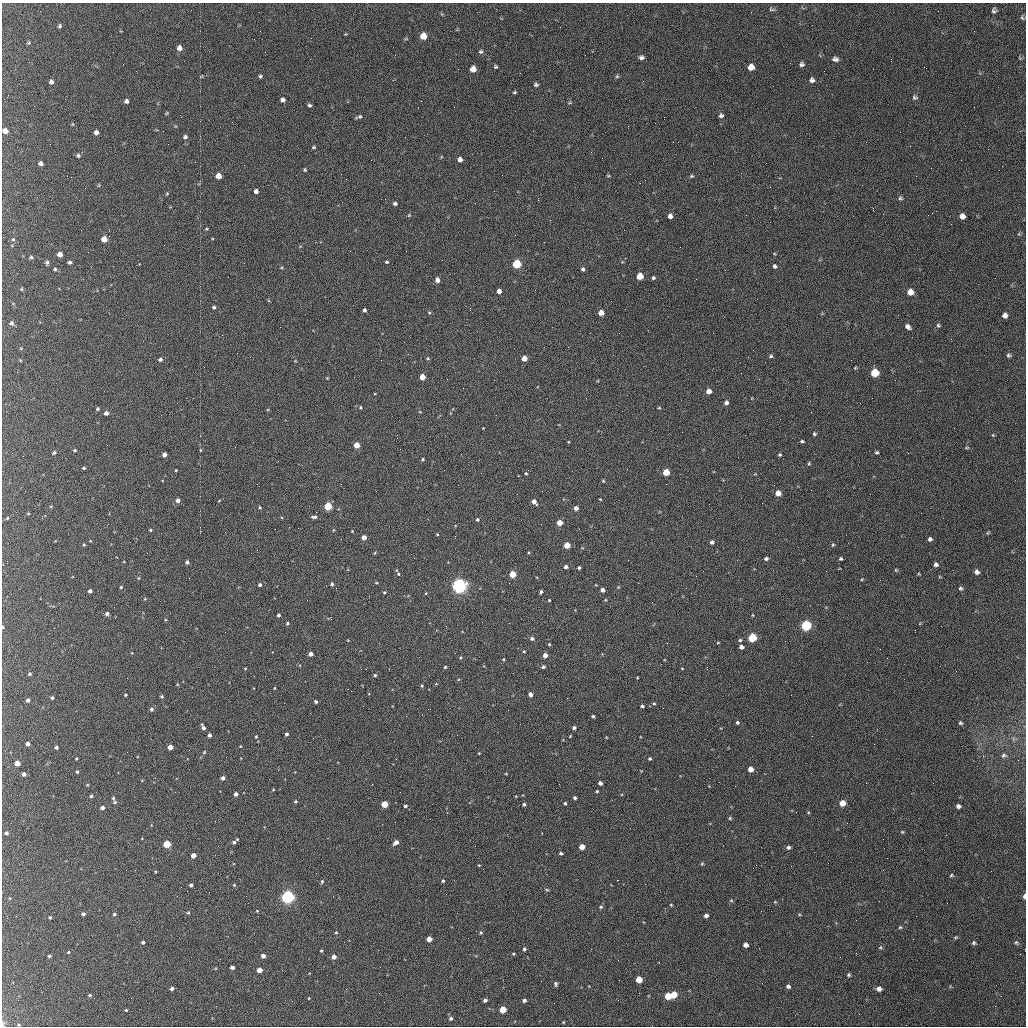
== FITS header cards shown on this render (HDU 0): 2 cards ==
NAXIS1  =                 1024
NAXIS2  =                 1024

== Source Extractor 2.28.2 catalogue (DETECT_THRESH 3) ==
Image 1024 x 1024 px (HDU 0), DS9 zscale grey, 1 PNG px = 1 image px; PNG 1028 x 1028 px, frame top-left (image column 1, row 1024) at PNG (2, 3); no overlay
Background 204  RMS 9.6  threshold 28.7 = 3 sigma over >= 5 px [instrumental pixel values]
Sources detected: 327; all 327 listed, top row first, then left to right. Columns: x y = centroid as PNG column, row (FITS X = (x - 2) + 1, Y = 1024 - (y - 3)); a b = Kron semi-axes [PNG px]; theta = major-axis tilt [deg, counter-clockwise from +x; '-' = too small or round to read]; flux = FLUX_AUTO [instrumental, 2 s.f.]
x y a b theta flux
772 9 9 5 -18 1200
994 11 5 4 - 1300
1022 18 6 4 -63 750
60 26 4 3 - 1000
345 34 4 3 - 540
423 36 5 5 - 10000
406 39 6 3 18 690
28 43 5 4 - 650
179 48 5 5 - 3300
481 52 6 5 - 1300
641 57 5 4 - 1800
835 59 8 6 -11 2200
891 59 3 2 - 520
802 64 6 5 - 1700
496 67 4 4 - 830
751 67 5 5 - 6400
473 69 5 5 - 6800
520 73 2 2 - 310
260 76 4 4 - 970
617 76 5 5 - 860
812 80 6 6 - 2100
51 82 4 4 - 1700
536 85 5 4 - 1200
514 92 4 3 - 740
915 97 7 6 - 1400
283 100 4 4 - 2200
126 101 4 4 - 1700
570 103 5 3 - 610
309 105 5 4 - 1100
167 113 5 3 - 580
721 116 6 5 - 1400
359 117 7 3 16 1100
664 117 2 2 - 670
72 124 4 3 - 470
5 131 5 4 - 3700
96 132 4 4 - 2300
185 137 5 4 - 1500
866 142 2 2 - 270
50 144 2 2 - 360
313 147 5 4 - 760
591 152 3 2 - 590
78 155 5 5 - 1300
602 158 2 2 - 350
460 159 4 4 - 3200
41 163 4 4 - 1900
931 168 2 2 - 250
305 170 4 4 - 760
218 176 5 4 - 7600
608 176 4 3 - 550
691 176 5 4 - 750
99 185 6 3 72 520
256 191 4 4 - 2400
167 194 4 3 - 570
538 198 3 2 - 430
900 198 6 5 - 1100
395 203 4 4 - 1400
873 208 3 3 - 590
409 215 5 4 - 640
670 216 4 4 - 2800
962 216 5 5 - 3500
109 229 3 2 - 560
206 229 4 2 - 570
13 239 4 4 - 690
104 239 5 4 - 8300
60 254 4 4 - 4300
31 257 4 3 - 930
70 262 4 3 - 1300
387 262 4 3 - 860
47 263 5 4 - 1200
517 264 5 5 - 39000
775 266 4 4 - 1200
55 269 4 4 - 900
583 269 4 4 - 1200
640 276 5 5 - 13000
653 278 5 4 - 990
437 280 5 4 - 2900
22 289 5 3 - 630
499 291 4 4 - 4000
910 292 6 6 - 7100
214 307 4 4 - 1200
470 308 3 2 - 2000
364 310 4 3 - 1500
429 313 4 4 - 700
601 313 5 4 - 5800
1005 315 6 5 - 2500
12 323 7 5 -69 1600
938 325 6 5 - 1100
908 327 7 5 -39 2200
951 339 2 2 - 390
21 348 4 3 - 480
1009 355 6 5 - 1200
771 356 5 4 - 930
428 358 5 4 - 810
524 358 4 4 - 6700
160 359 4 3 - 1600
855 368 5 3 - 600
875 373 5 5 - 25000
422 377 4 4 - 9400
327 378 3 3 - 490
709 391 4 4 - 4500
726 402 5 4 - 2000
360 407 4 3 - 670
659 408 5 3 - 610
97 409 3 3 - 940
420 412 5 3 - 460
106 413 4 4 - 2400
483 428 2 2 - 390
814 434 4 4 - 970
993 435 5 4 - 700
802 441 5 3 - 880
356 445 4 4 - 9200
967 448 7 3 8 690
75 450 4 3 - 690
200 450 5 3 - 490
877 452 4 3 - 950
54 453 5 4 - 950
164 454 4 4 - 3400
780 455 4 4 - 810
423 459 4 3 - 730
809 463 4 4 - 700
84 468 3 3 - 780
176 470 3 2 - 530
666 472 5 5 - 14000
526 473 4 4 - 670
603 481 4 4 - 710
778 493 5 4 - 6500
600 499 3 2 - 490
178 500 4 4 - 2600
534 502 5 4 - 3800
328 506 5 4 - 25000
260 507 3 3 - 590
576 508 4 4 - 3000
28 514 5 3 - 510
314 517 7 3 1 1300
7 518 5 3 - 630
477 520 4 4 - 940
559 523 4 4 - 7800
150 530 4 3 - 670
200 531 3 2 - 12000
352 531 3 2 - 450
988 533 5 4 - 700
437 534 3 3 - 480
455 536 3 2 - 690
364 537 4 4 - 4800
930 539 5 5 - 1400
712 542 4 4 - 1600
84 545 4 3 - 780
567 545 4 4 - 12000
833 545 5 4 - 750
766 559 5 4 - 1400
841 559 4 3 - 940
7 561 2 2 - 310
187 562 4 3 - 1500
936 564 4 4 - 1700
566 567 4 4 - 2200
579 568 3 3 - 1100
896 570 4 4 - 620
977 572 5 5 - 2400
398 574 5 4 - 860
512 574 4 4 - 16000
138 578 5 3 - 570
862 579 3 2 - 510
376 583 4 2 - 450
332 584 3 3 - 1200
260 585 3 3 - 1400
459 585 5 5 - 300000
121 587 4 4 - 790
960 588 5 5 - 1200
602 590 4 4 - 2600
90 591 4 4 - 1900
384 592 4 3 - 640
541 592 4 3 - 1100
426 593 4 3 - 530
369 596 2 2 - 310
145 599 4 3 - 490
549 600 3 3 - 590
107 614 5 4 - 1900
279 615 3 3 - 1200
753 615 4 3 - 510
331 617 3 2 - 1100
287 623 4 3 - 730
806 625 5 5 - 81000
446 626 3 2 - 480
3 627 3 3 - 730
915 630 3 2 - 520
532 638 5 4 - 1700
752 638 5 5 - 41000
740 640 5 4 - 890
667 643 2 2 - 410
718 643 4 3 - 470
549 644 3 3 - 730
741 647 4 4 - 2800
524 651 4 3 - 560
311 654 4 4 - 3700
545 655 4 4 - 5000
460 658 5 4 - 700
503 659 3 3 - 500
445 667 3 3 - 700
543 667 4 4 - 1300
707 667 3 2 - 1000
245 668 4 3 - 490
682 668 3 3 - 470
30 674 4 4 - 870
375 675 4 3 - 830
637 678 3 2 - 480
422 685 4 3 - 750
274 688 3 3 - 510
530 694 4 4 - 2800
125 695 3 2 - 670
162 696 4 4 - 900
52 698 3 3 - 1100
28 700 5 4 - 1700
316 702 4 3 - 1200
654 703 4 4 - 740
155 705 2 2 - 330
642 706 4 3 - 1100
151 709 5 4 - 1400
593 716 3 3 - 880
737 722 5 4 - 940
960 723 5 4 - 970
203 727 6 3 -67 2300
574 728 4 3 - 1700
287 734 3 3 - 1300
209 735 4 4 - 2300
256 736 4 3 - 660
570 736 4 2 - 460
1013 739 7 4 72 1200
27 744 4 4 - 2400
56 747 4 3 - 1200
170 747 4 4 - 6200
204 752 4 3 - 640
479 753 3 2 - 480
1004 755 8 6 18 1800
76 758 3 2 - 600
650 759 3 3 - 890
17 763 4 4 - 6600
750 769 4 4 - 6100
77 772 3 3 - 700
24 774 4 4 - 2000
506 774 4 2 - 420
223 778 4 3 - 2200
600 783 4 4 - 2400
273 790 5 3 - 510
597 791 3 3 - 700
236 794 4 4 - 2500
91 796 4 4 - 1000
516 796 4 3 - 460
113 798 5 4 - 950
575 798 3 3 - 1300
296 801 5 4 - 770
115 802 6 4 -51 950
565 803 3 3 - 950
842 803 5 5 - 9400
384 804 4 4 - 15000
524 804 4 3 - 1400
405 806 4 3 - 1000
958 806 5 4 - 1800
102 808 4 4 - 2100
730 818 4 4 - 740
902 832 4 3 - 630
6 833 4 4 - 1300
507 834 2 2 - 330
234 842 6 5 - 1600
396 842 5 4 - 4000
167 844 5 4 - 19000
582 847 4 4 - 7400
788 847 4 4 - 1500
561 853 3 3 - 1000
193 855 4 4 - 5000
702 864 4 4 - 670
479 865 3 2 - 480
951 875 5 4 - 810
322 881 6 4 75 940
443 881 4 4 - 880
191 885 4 3 - 1500
234 885 5 4 - 740
547 890 6 3 -19 660
1024 896 5 3 - 1600
288 897 5 5 - 210000
731 900 5 3 - 650
671 905 3 3 - 610
601 907 6 4 43 950
257 911 3 3 - 510
188 913 4 3 - 760
83 914 4 4 - 1400
114 914 4 4 - 930
706 915 4 4 - 2200
7 916 3 2 - 1000
50 917 3 3 - 800
900 927 5 4 - 720
336 932 3 3 - 630
481 933 4 4 - 880
955 937 6 4 20 740
429 939 4 4 - 7000
143 942 3 3 - 1200
974 943 6 5 - 1100
1016 943 6 5 - 1100
746 945 4 4 - 3700
880 947 6 5 - 860
524 949 5 4 - 1000
1025 949 3 2 - 600
321 951 3 2 - 640
68 952 4 4 - 570
513 954 4 3 - 690
49 956 4 3 - 910
263 956 4 4 - 2700
334 957 4 4 - 3500
232 967 4 4 - 2300
259 970 4 4 - 6600
849 975 5 4 - 1000
639 979 5 5 - 11000
556 984 5 4 - 1100
788 986 5 4 - 1600
172 988 4 4 - 1500
879 989 5 4 - 2700
674 994 5 5 - 13000
90 995 5 4 - 960
668 996 5 5 - 14000
309 998 4 2 - 380
485 1000 4 4 - 2000
524 1000 4 3 - 1400
503 1009 5 4 - 15000
126 1010 4 3 - 600
451 1018 5 4 - 1100
563 1022 4 3 - 470
3 1024 8 4 72 1000
19 1025 4 3 - 520
At the frame edge (FLAGS 8, measured only in part): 5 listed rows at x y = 5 131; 3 627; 1024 896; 1025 949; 3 1024